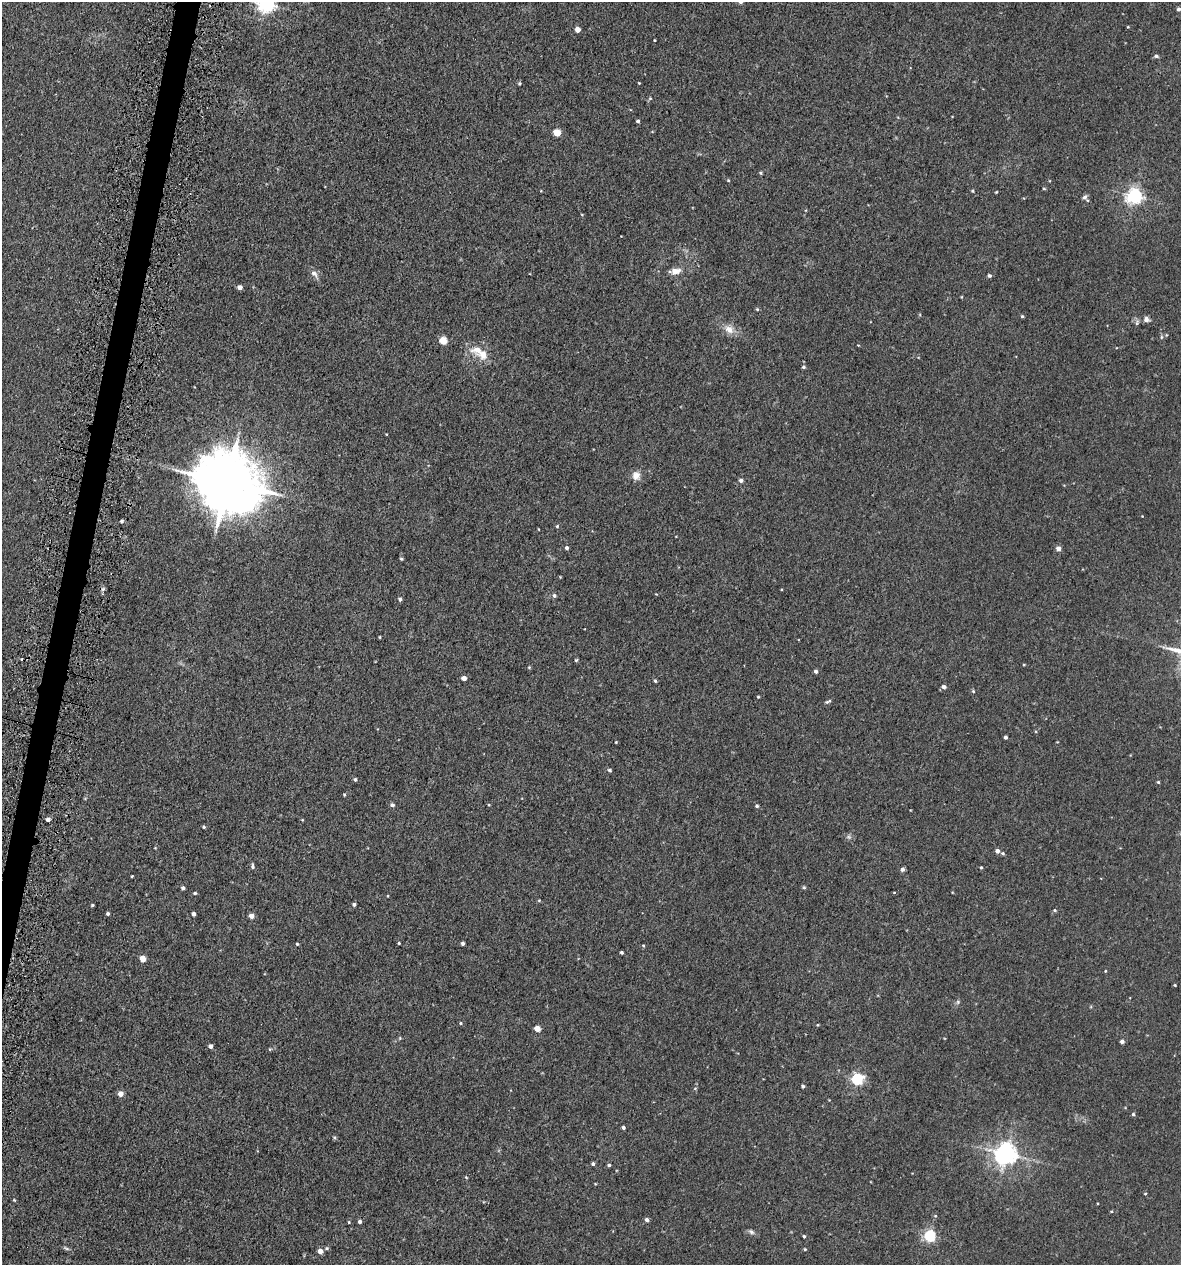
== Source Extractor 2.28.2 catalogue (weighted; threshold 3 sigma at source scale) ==
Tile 7 of 4 x 4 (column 3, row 2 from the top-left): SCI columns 2694-3872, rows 2574-3836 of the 5222 x 5150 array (HDU 1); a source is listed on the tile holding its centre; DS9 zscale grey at full resolution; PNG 1183 x 1267 px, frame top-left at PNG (2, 2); no overlay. Shown black and unused: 2% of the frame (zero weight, under 3 of 5 exposures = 5% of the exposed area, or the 3 px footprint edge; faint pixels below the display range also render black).
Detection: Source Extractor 2.28.2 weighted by HDU 2 'WHT'; one run over the whole footprint, this tile lists its part. Background 0.0181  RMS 0.0034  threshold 0.0152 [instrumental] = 3 sigma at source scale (4.5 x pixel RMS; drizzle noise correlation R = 1.50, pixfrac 1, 0.05/0.05 arcsec/px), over >= 5 px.
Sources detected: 115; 1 cosmic-ray / hot-pixel residue — not listed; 1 inside a brighter listed object's ellipse — not listed separately; the other 113 listed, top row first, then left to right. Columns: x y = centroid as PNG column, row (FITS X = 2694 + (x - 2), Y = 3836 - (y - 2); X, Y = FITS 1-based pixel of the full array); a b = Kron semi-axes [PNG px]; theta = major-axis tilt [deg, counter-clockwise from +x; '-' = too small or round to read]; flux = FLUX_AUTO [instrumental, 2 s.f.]
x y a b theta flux
266 4 6 6 - 130
1178 9 4 4 - 0.89
578 29 4 4 - 2.9
654 40 3 2 - 0.25
1156 56 6 4 -11 0.63
520 83 5 3 - 0.36
639 83 3 3 - 0.23
650 98 5 4 - 0.39
638 121 3 3 - 0.64
557 133 5 4 - 8
760 173 4 4 - 0.46
728 180 4 3 - 0.32
972 191 4 3 - 0.37
996 192 4 3 - 0.24
1135 196 6 6 - 100
1084 197 7 6 - 1.1
582 215 4 3 - 0.24
675 271 13 7 7 2.6
314 273 12 7 -52 1.6
989 276 4 4 - 0.6
240 287 4 4 - 1.6
757 309 4 4 - 0.42
1022 316 4 3 - 0.46
1146 319 7 6 - 1.4
729 329 13 10 -27 3.1
1161 337 6 4 89 0.46
443 341 5 4 - 8.6
858 345 4 2 - 0.23
477 350 19 15 5 4.8
803 367 4 4 - 0.59
636 475 11 10 - 2.4
741 480 5 4 - 0.94
227 483 20 17 -26 2200
122 521 3 3 - 1.1
557 526 5 4 - 0.39
567 548 4 4 - 0.65
1058 548 5 5 - 1.9
401 559 4 3 - 0.4
554 595 5 5 - 0.76
400 599 4 4 - 0.79
380 637 4 2 - 0.27
576 660 4 4 - 0.38
529 667 4 4 - 0.29
816 671 4 4 - 0.83
464 678 4 4 - 2.2
655 681 5 4 - 0.46
944 687 5 4 - 1
973 691 5 3 - 0.37
758 697 3 3 - 0.34
828 701 9 4 24 0.59
1005 737 3 3 - 0.76
616 742 3 3 - 0.27
609 770 4 4 - 0.62
355 779 4 4 - 0.62
1158 782 4 4 - 0.36
344 795 4 3 - 0.34
392 805 4 4 - 1.1
489 805 4 3 - 0.26
757 806 5 4 - 0.53
48 819 4 3 - 1.2
302 820 4 3 - 0.27
204 827 3 3 - 0.48
849 837 6 5 - 0.68
997 851 4 4 - 1.3
1003 853 5 4 - 0.49
252 866 7 4 -86 0.62
981 867 4 3 - 0.34
902 869 5 4 - 0.97
132 876 3 2 - 0.3
804 887 5 4 - 0.39
183 888 4 3 - 0.74
195 893 4 3 - 0.43
354 904 4 4 - 0.77
92 905 3 3 - 0.4
1055 910 5 4 - 0.48
108 914 4 4 - 0.63
194 914 4 3 - 1.2
251 916 4 4 - 2.2
399 943 3 2 - 0.33
463 943 4 3 - 0.86
297 944 3 3 - 0.38
643 945 5 3 - 0.33
621 952 3 3 - 0.53
143 959 4 4 - 4.9
1105 971 3 3 - 0.28
1175 985 3 3 - 0.31
958 1002 6 5 - 0.58
461 1023 4 4 - 0.33
537 1029 4 4 - 4.5
1122 1042 4 4 - 1.1
211 1046 4 4 - 1.6
270 1049 6 3 17 0.38
857 1079 6 5 - 43
803 1086 4 3 - 0.65
695 1088 5 3 - 0.33
120 1094 5 5 - 2.5
1133 1114 4 4 - 0.5
623 1127 4 3 - 0.73
1006 1154 7 7 - 250
593 1164 4 4 - 0.69
609 1165 4 3 - 0.52
466 1177 4 3 - 0.27
1145 1194 4 3 - 0.32
14 1200 3 3 - 0.25
647 1220 5 4 - 0.88
349 1222 4 3 - 0.3
360 1222 4 4 - 0.83
751 1232 9 5 -37 0.86
804 1236 3 3 - 0.48
930 1236 5 5 - 44
66 1248 11 3 -30 0.58
805 1249 4 3 - 0.33
320 1251 5 4 - 2.2
Isophote crosses this tile's border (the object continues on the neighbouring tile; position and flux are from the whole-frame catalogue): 1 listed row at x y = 266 4